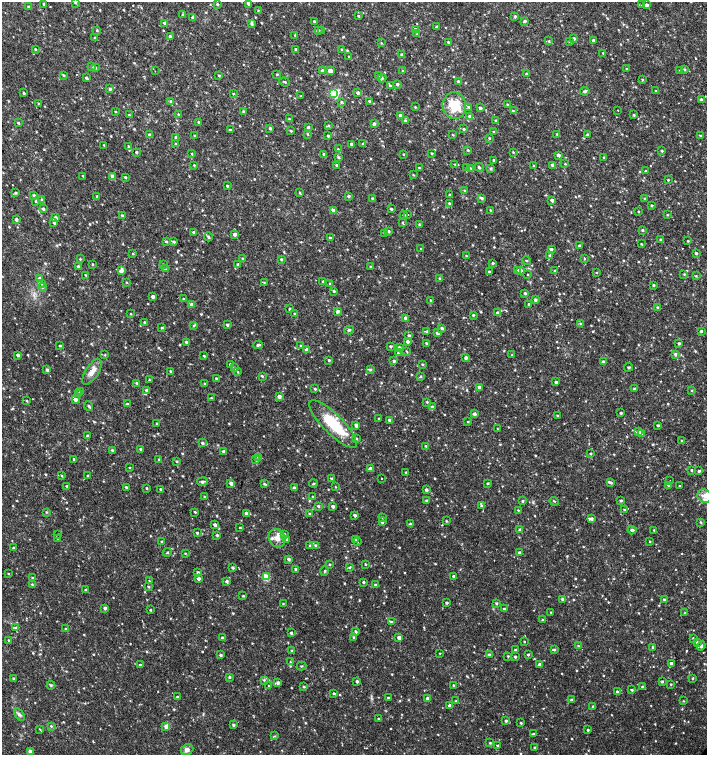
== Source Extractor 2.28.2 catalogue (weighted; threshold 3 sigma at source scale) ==
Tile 11 of 4 x 4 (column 3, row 3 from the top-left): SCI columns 3046-4454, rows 1507-3012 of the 6025 x 6032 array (HDU 1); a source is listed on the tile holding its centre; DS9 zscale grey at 2 x 2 block average (1 PNG px = mean of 2 x 2 image px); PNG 709 x 757 px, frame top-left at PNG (2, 2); each listed source drawn as its Kron ellipse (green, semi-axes under 4 px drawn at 4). Shown black and unused: <1% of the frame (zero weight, under 2 of 3 exposures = <1% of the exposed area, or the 3 px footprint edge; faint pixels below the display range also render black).
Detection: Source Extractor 2.28.2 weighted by HDU 2 'WHT'; one run over the whole footprint, this tile lists its part. Background 0.0179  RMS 0.0031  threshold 0.0141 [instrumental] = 3 sigma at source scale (4.5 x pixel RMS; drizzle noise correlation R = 1.50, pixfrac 1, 0.0396/0.0396 arcsec/px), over >= 5 px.
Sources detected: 918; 3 cosmic-ray / hot-pixel residue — neither listed nor drawn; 1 coinciding with a brighter row at this scale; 12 inside a brighter listed object's ellipse — not listed separately; of the other 902, all 500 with FLUX_AUTO >= 0.567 (the completeness limit of this list) listed and drawn (402 fainter detections not listed), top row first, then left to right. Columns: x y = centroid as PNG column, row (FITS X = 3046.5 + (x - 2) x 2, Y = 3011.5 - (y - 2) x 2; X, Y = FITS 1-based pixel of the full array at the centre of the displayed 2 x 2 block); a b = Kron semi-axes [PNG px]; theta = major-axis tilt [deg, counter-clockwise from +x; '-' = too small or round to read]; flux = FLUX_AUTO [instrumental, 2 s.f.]
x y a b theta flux
75 3 3 2 - 0.76
248 3 3 3 - 3
44 4 2 2 - 1.1
217 4 3 3 - 0.97
642 5 3 3 - 0.61
646 5 3 2 - 2.8
28 7 3 3 - 0.89
258 11 3 2 - 0.63
183 15 3 3 - 0.94
359 16 3 2 - 0.62
515 16 3 3 - 1
193 17 3 3 - 1.4
314 21 2 2 - 1
525 21 3 2 - 1.4
165 23 3 3 - 2
252 24 4 3 - 1.5
437 27 3 3 - 1.2
97 30 3 2 - 0.65
322 30 3 3 - 0.57
415 30 3 3 - 2.4
318 31 3 3 - 2.3
417 34 3 3 - 0.66
295 35 2 2 - 0.67
170 36 3 3 - 1.2
95 38 3 3 - 0.96
574 38 3 2 - 1.3
593 40 2 2 - 2.1
549 41 3 3 - 0.82
448 42 2 2 - 1
569 42 3 3 - 0.79
381 43 3 2 - 0.59
35 49 2 2 - 0.83
295 49 3 2 - 0.78
342 49 3 3 - 0.67
603 53 3 2 - 0.71
402 55 3 3 - 1.4
349 57 3 2 - 0.69
92 66 3 3 - 1
95 68 3 3 - 0.97
627 69 2 2 - 0.61
684 69 3 3 - 0.92
680 70 3 2 - 0.65
155 71 2 2 - 0.73
322 71 3 3 - 2.6
330 71 3 3 - 4.1
402 71 3 3 - 0.59
277 74 3 2 - 0.63
527 74 3 3 - 1.3
64 75 3 3 - 0.87
219 75 3 2 - 0.73
378 75 3 3 - 0.75
86 78 3 2 - 1.4
382 78 4 3 - 1.1
643 80 3 2 - 0.68
458 81 3 2 - 1.1
285 82 5 2 - 0.89
397 84 3 2 - 1.3
390 86 3 3 - 1.3
110 89 3 3 - 1.2
585 91 4 3 - 2
656 91 3 2 - 0.61
24 93 2 2 - 0.99
334 93 3 3 - 56
358 93 3 3 - 2.1
233 94 3 2 - 0.58
301 96 2 2 - 0.61
701 100 3 3 - 1.5
171 101 4 3 - 1.2
369 101 2 2 - 0.78
341 102 3 3 - 0.93
38 103 2 2 - 0.67
454 105 13 11 -83 19
508 105 4 2 - 0.64
415 107 3 3 - 0.57
469 107 3 3 - 0.88
480 108 3 2 - 1.6
618 110 2 2 - 0.82
243 111 3 2 - 1
513 111 3 2 - 0.75
115 112 3 2 - 0.63
129 115 3 3 - 0.89
178 115 3 2 - 1
400 115 2 2 - 2
634 115 3 2 - 0.77
470 116 3 3 - 2.9
289 119 3 2 - 1
405 121 3 3 - 0.88
496 121 3 3 - 1.3
198 122 3 3 - 0.77
18 123 3 2 - 0.88
374 124 3 3 - 1.8
328 126 4 3 - 0.84
308 127 3 2 - 1
270 128 3 3 - 1.4
464 129 3 2 - 0.8
230 130 3 3 - 1.2
291 131 3 3 - 0.71
493 132 2 2 - 0.71
308 134 3 3 - 0.67
557 134 2 2 - 0.69
150 135 3 3 - 1.7
195 135 2 2 - 0.65
453 135 3 2 - 0.57
587 135 2 2 - 2.3
700 135 2 2 - 0.63
328 136 2 2 - 1
176 137 3 2 - 0.98
489 138 2 2 - 0.79
176 144 4 2 - 0.71
351 144 3 2 - 1.6
363 144 3 3 - 0.77
104 145 3 2 - 0.75
128 146 3 2 - 0.63
338 149 4 3 - 0.61
468 150 2 2 - 0.78
662 151 2 2 - 0.99
136 152 2 2 - 1.2
513 152 3 2 - 0.7
192 153 3 2 - 0.68
432 153 3 2 - 0.87
324 154 3 3 - 1.4
403 154 2 2 - 0.76
558 155 3 2 - 2.7
338 157 4 3 - 1
604 157 3 3 - 0.76
493 160 2 2 - 0.84
455 164 3 2 - 0.58
565 164 3 2 - 0.7
194 165 2 2 - 0.71
337 165 3 3 - 1.2
534 165 3 3 - 0.79
552 165 3 2 - 2
479 167 5 3 - 1
419 168 3 2 - 0.79
467 168 3 2 - 0.6
471 168 3 2 - 0.58
491 169 3 3 - 1.3
646 171 2 2 - 1.1
413 175 3 2 - 0.57
83 176 2 2 - 0.64
112 176 3 3 - 2.6
125 177 2 2 - 0.9
668 180 2 2 - 0.75
227 186 2 2 - 1.2
465 190 3 3 - 0.76
16 193 3 3 - 1.1
300 193 3 2 - 0.71
34 195 3 3 - 1.3
449 195 3 3 - 0.84
97 196 3 3 - 1.2
349 196 3 2 - 1.1
373 198 3 2 - 1.3
481 198 4 2 - 1.8
645 198 2 2 - 0.69
42 200 3 3 - 1.4
552 200 2 2 - 2.2
36 201 3 3 - 0.83
449 203 3 2 - 1.2
652 205 3 2 - 0.98
43 209 3 3 - 1.6
391 209 3 2 - 1.2
333 210 3 3 - 3
490 210 3 3 - 0.72
638 211 2 2 - 0.6
122 215 3 2 - 1
404 215 4 2 - 0.91
408 215 2 2 - 2.3
667 215 2 2 - 0.64
55 217 3 3 - 1.2
16 220 3 2 - 1.8
54 223 3 3 - 1.1
403 223 4 3 - 0.87
419 225 3 3 - 0.63
642 230 2 2 - 1.2
388 231 3 3 - 1.4
193 232 3 2 - 1
385 233 3 3 - 0.98
235 234 3 3 - 2.8
208 237 4 3 - 1.3
330 238 3 3 - 1.2
661 240 3 3 - 1
688 241 3 2 - 0.58
166 242 2 2 - 0.96
174 242 3 3 - 1.1
641 244 3 2 - 0.66
580 246 2 2 - 1.2
421 249 2 2 - 0.6
551 249 3 2 - 1.8
133 253 4 3 - 0.64
696 253 2 2 - 1.4
550 255 3 3 - 1
466 256 3 2 - 0.62
584 258 3 2 - 0.7
80 259 3 2 - 0.63
243 259 3 3 - 0.82
281 259 3 3 - 0.92
527 261 4 2 - 0.58
493 263 3 2 - 1.2
92 264 2 2 - 0.7
163 264 3 2 - 0.62
238 264 2 2 - 1.1
78 266 2 2 - 1.1
371 267 3 3 - 1
165 269 3 3 - 0.82
517 270 3 3 - 2.5
520 270 3 3 - 2.9
121 271 4 3 - 3.8
555 271 3 3 - 1
489 272 2 2 - 1.3
597 272 3 2 - 0.61
684 274 3 3 - 0.63
85 275 3 2 - 0.57
528 275 2 2 - 0.58
696 276 3 2 - 0.62
39 278 3 3 - 1.5
440 278 3 3 - 0.89
323 281 2 2 - 0.9
127 282 3 2 - 0.57
264 282 3 3 - 0.6
42 283 4 3 - 1.5
330 284 3 3 - 0.73
653 285 2 2 - 0.98
42 287 4 3 - 1.3
334 291 3 2 - 0.95
525 293 3 2 - 1.3
153 297 2 2 - 2.8
184 299 3 2 - 0.63
431 300 3 2 - 0.85
535 300 3 3 - 1.5
529 304 2 2 - 1
191 305 3 3 - 2.3
658 307 3 3 - 0.86
290 309 3 2 - 0.96
337 312 4 2 - 2.2
497 313 3 3 - 1.7
131 314 2 2 - 0.58
295 314 3 2 - 0.76
473 315 3 2 - 1.2
405 318 3 3 - 2.1
145 322 3 2 - 1
580 324 3 2 - 0.75
194 325 3 3 - 0.75
227 325 3 3 - 1.1
162 328 3 3 - 0.87
442 328 3 3 - 1.3
349 330 5 3 - 1.1
701 331 3 2 - 0.98
426 332 3 3 - 0.62
438 333 3 3 - 3.3
409 335 3 2 - 1.1
408 341 3 3 - 1.9
186 342 3 2 - 1.3
426 343 2 2 - 0.83
679 343 2 2 - 1.3
258 345 5 3 - 1.3
60 346 3 2 - 0.73
301 346 3 3 - 1.5
391 346 3 2 - 1.2
399 347 3 3 - 1.5
307 350 3 3 - 5.7
406 351 3 2 - 0.63
398 353 3 2 - 0.7
675 354 3 3 - 1.6
18 355 3 3 - 1.7
105 355 3 3 - 0.6
512 355 2 2 - 0.68
204 356 3 2 - 1
466 358 3 2 - 2.4
329 360 3 2 - 0.95
394 361 3 2 - 1.4
603 362 2 2 - 2.8
230 364 3 2 - 1.4
422 364 2 2 - 0.81
629 367 4 2 - 1.3
234 368 3 3 - 1.4
47 370 3 3 - 1.4
370 370 3 3 - 0.98
170 371 3 2 - 0.97
92 372 15 6 57 5.8
238 372 3 2 - 0.6
262 376 3 2 - 0.78
421 377 3 3 - 0.66
217 379 3 3 - 1.3
149 380 2 2 - 0.64
556 382 2 2 - 1.7
137 383 3 3 - 1
204 384 2 2 - 0.83
479 387 3 3 - 2.5
315 389 2 2 - 1.1
634 389 3 2 - 1
147 390 3 3 - 2.3
692 390 3 2 - 0.67
81 391 3 3 - 0.75
78 393 3 3 - 1.1
279 396 3 2 - 3.4
211 398 3 3 - 0.62
75 400 3 3 - 3
27 401 3 2 - 0.64
427 402 3 3 - 0.77
127 404 3 3 - 1
89 406 5 2 - 1.2
432 407 3 3 - 1.7
621 413 2 2 - 1.2
474 414 3 3 - 2.5
558 415 3 2 - 0.66
379 419 2 2 - 1.1
389 420 2 2 - 1.6
468 422 3 2 - 0.58
157 423 3 2 - 0.67
333 424 32 10 -45 29
356 425 4 2 - 2.1
658 425 3 2 - 1.2
497 429 2 2 - 0.57
639 432 3 3 - 1.7
641 434 3 3 - 1.8
87 436 2 2 - 1.2
356 439 3 2 - 0.72
682 441 2 2 - 0.59
202 443 3 2 - 1.7
426 446 2 2 - 0.64
141 449 3 2 - 1.4
112 450 3 3 - 1.1
224 451 3 3 - 2.1
591 454 2 2 - 0.85
258 457 3 3 - 0.82
73 459 3 3 - 0.82
159 460 3 2 - 0.86
256 460 3 2 - 1
176 461 2 2 - 0.98
130 468 3 2 - 0.62
370 469 3 3 - 5.8
692 470 3 2 - 0.88
699 471 3 2 - 1.1
406 472 2 2 - 0.79
62 476 3 2 - 0.66
88 476 2 2 - 1.3
381 478 2 2 - 1
332 479 3 2 - 1.5
670 481 2 2 - 0.59
202 482 5 3 - 1.7
231 483 3 3 - 2.5
313 483 4 2 - 0.79
487 483 3 2 - 0.87
611 483 3 2 - 0.99
264 484 4 3 - 0.95
669 485 3 2 - 1.4
67 486 2 2 - 1.1
680 486 2 2 - 0.88
335 487 3 2 - 0.57
127 488 4 2 - 1.9
147 488 2 2 - 0.84
294 488 3 3 - 2.1
161 489 2 2 - 1.3
426 490 3 2 - 1.7
704 496 7 6 - 4.2
204 497 2 2 - 0.76
313 497 3 2 - 0.83
426 500 3 2 - 0.96
523 501 3 2 - 0.96
554 501 5 2 - 0.63
621 501 2 2 - 1.3
318 506 3 2 - 1.2
333 506 3 3 - 1.9
481 506 3 3 - 1
518 510 2 2 - 0.58
625 510 3 3 - 1.4
46 512 3 3 - 0.73
195 512 3 2 - 0.72
246 513 3 3 - 1.7
310 514 3 2 - 1.2
355 515 2 2 - 1.8
382 517 3 2 - 1.1
591 519 3 3 - 1.6
446 521 3 2 - 0.71
382 522 3 3 - 1.5
701 522 3 3 - 0.77
410 524 3 3 - 1
215 525 3 2 - 2.1
240 528 2 2 - 0.74
520 530 3 2 - 1.7
632 530 4 3 - 2
654 530 2 2 - 0.8
197 533 3 3 - 0.85
284 534 3 3 - 1.1
57 535 2 2 - 1.1
217 535 2 2 - 1.1
277 538 9 8 - 5.6
58 539 2 2 - 0.98
286 539 3 3 - 1.5
355 540 3 2 - 0.71
650 541 3 2 - 0.58
162 542 3 2 - 1.5
357 542 3 2 - 0.6
315 545 3 2 - 0.78
310 546 3 2 - 0.71
13 548 2 2 - 1.2
167 552 4 2 - 0.68
185 553 3 2 - 0.62
520 553 3 3 - 2.9
289 559 3 2 - 1.5
329 564 3 2 - 0.6
365 564 2 2 - 0.73
349 567 3 3 - 1.1
232 568 3 3 - 1.3
296 569 3 2 - 1.9
325 571 4 2 - 0.95
198 572 2 2 - 1.2
8 574 2 2 - 0.65
454 576 2 2 - 2.1
266 577 3 3 - 27
32 578 3 2 - 0.66
198 578 2 2 - 2.3
149 581 2 2 - 0.69
227 581 3 2 - 1.5
363 582 2 2 - 1.2
32 584 3 3 - 0.7
375 585 3 3 - 1.5
148 587 3 2 - 0.89
86 590 3 3 - 1.1
243 596 3 2 - 0.74
563 599 3 3 - 1.7
664 599 3 2 - 1.1
447 603 3 2 - 1.1
496 603 2 2 - 1.2
283 604 2 2 - 0.63
105 608 3 3 - 1.8
504 609 3 2 - 0.88
150 610 2 2 - 0.83
551 612 2 2 - 0.58
685 613 3 2 - 0.87
543 620 3 3 - 1.3
391 622 3 2 - 1.1
16 628 4 3 - 1.7
66 629 3 2 - 1.1
356 632 4 3 - 1.1
291 633 2 2 - 1.4
353 637 2 2 - 0.87
222 638 3 2 - 1.5
399 638 3 2 - 3.1
693 638 2 2 - 0.99
9 640 3 2 - 1.1
524 641 2 2 - 0.63
697 642 3 3 - 1.2
578 646 3 2 - 0.58
701 646 5 3 - 1.5
653 647 3 2 - 1.3
515 650 3 2 - 1.1
554 650 3 3 - 1.1
292 651 3 3 - 0.69
440 653 2 2 - 0.58
220 655 3 3 - 1.4
489 655 3 3 - 2.4
528 655 2 2 - 0.95
508 656 3 2 - 0.67
515 657 2 2 - 1.4
290 662 3 3 - 0.66
671 663 3 2 - 2.2
540 664 3 2 - 2.7
140 665 2 2 - 1.2
301 666 5 2 - 0.73
229 677 3 2 - 1.1
693 678 4 2 - 0.64
14 679 2 2 - 1.4
264 680 3 3 - 0.8
357 681 3 3 - 1.4
662 682 3 2 - 1.1
278 683 3 3 - 2
671 684 2 2 - 0.64
51 685 4 3 - 0.82
453 685 2 2 - 0.66
269 686 2 2 - 0.73
304 687 4 3 - 0.78
642 687 2 2 - 0.87
632 690 3 2 - 1.1
617 692 4 2 - 1.2
334 693 2 2 - 1
177 697 3 2 - 0.85
388 698 2 2 - 1.2
427 698 3 3 - 2.5
572 699 3 3 - 0.75
456 701 3 2 - 0.58
683 701 3 2 - 0.58
450 705 3 2 - 4
593 706 3 2 - 1.2
19 714 7 4 -56 2
378 719 3 3 - 0.63
506 721 2 2 - 1.2
521 723 3 2 - 0.87
233 725 3 3 - 1.3
51 726 3 3 - 0.9
166 726 4 3 - 3
40 729 4 2 - 0.73
588 730 2 2 - 1.2
533 734 3 2 - 1.1
275 736 3 3 - 0.65
490 743 2 2 - 0.76
497 745 2 2 - 0.65
535 748 3 2 - 1.1
187 750 6 5 - 3
30 751 3 3 - 3.3
Isophote crosses this tile's border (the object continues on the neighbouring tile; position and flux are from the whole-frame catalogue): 1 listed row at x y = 704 496
Diffuse or blended objects may show on this block-average render without a row.